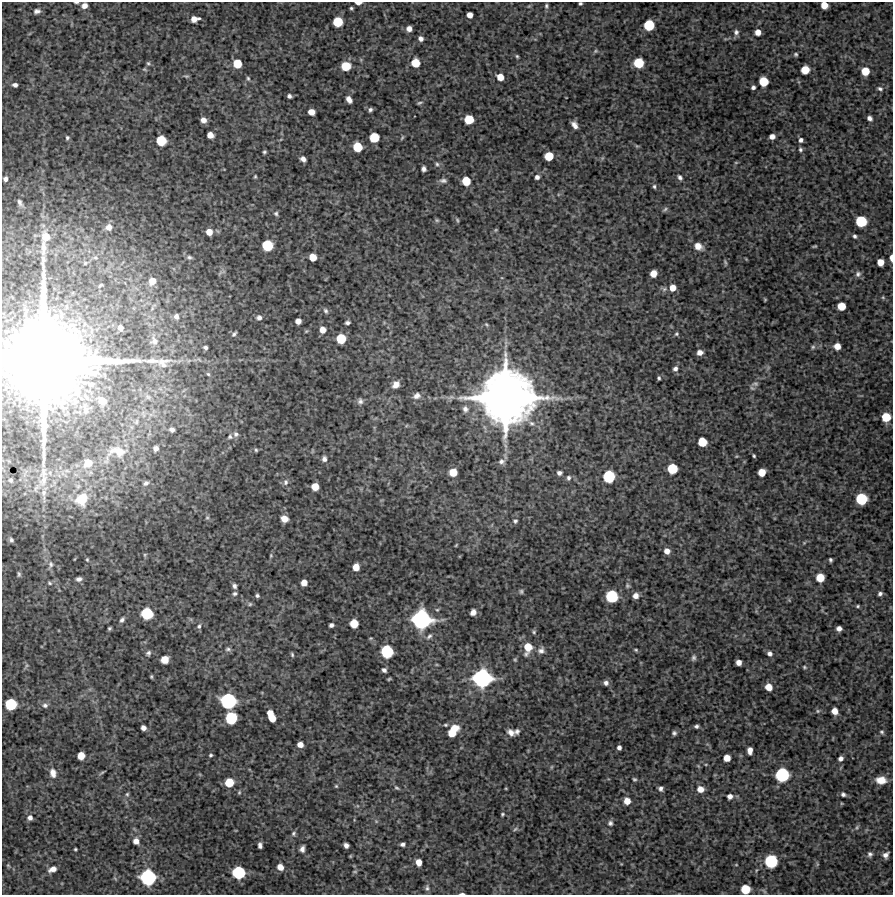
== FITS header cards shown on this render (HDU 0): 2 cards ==
NAXIS1  =                  891 /Length X axis
NAXIS2  =                  893 /Length Y axis

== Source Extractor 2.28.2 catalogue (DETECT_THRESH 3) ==
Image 891 x 893 px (HDU 0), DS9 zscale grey, 1 PNG px = 1 image px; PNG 895 x 897 px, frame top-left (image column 1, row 893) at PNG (2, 2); no overlay
Background 5230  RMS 170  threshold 518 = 3 sigma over >= 5 px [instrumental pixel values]
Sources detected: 278; all 278 listed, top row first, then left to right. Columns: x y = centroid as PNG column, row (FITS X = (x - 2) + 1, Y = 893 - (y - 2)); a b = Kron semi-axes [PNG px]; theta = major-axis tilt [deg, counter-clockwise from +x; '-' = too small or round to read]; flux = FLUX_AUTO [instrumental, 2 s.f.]
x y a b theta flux
76 2 7 3 0 1.8e+04
358 3 7 3 2 4.9e+04
580 3 3 3 - 1.6e+04
824 5 6 5 - 1.4e+05
84 6 7 6 - 7.5e+04
546 6 6 4 90 2.2e+04
351 8 3 3 - 1.5e+04
37 11 6 4 10 3.7e+04
470 15 5 5 - 7.6e+04
199 18 3 2 - 1.7e+04
194 19 6 5 - 8.9e+04
338 22 7 7 - 3.3e+05
649 25 7 7 - 4.2e+05
409 29 5 5 - 6.4e+04
736 32 7 7 - 3.7e+04
758 32 5 5 - 8.9e+04
421 39 5 4 - 4.6e+04
595 51 6 5 - 1.7e+04
796 54 4 4 - 1.8e+04
517 56 4 3 - 1.5e+04
148 63 6 5 - 1.8e+04
237 63 7 6 - 2.3e+05
415 63 7 6 - 2.2e+05
639 63 7 7 - 3.4e+05
346 66 7 6 - 2.5e+05
805 70 6 6 - 2.1e+05
865 71 6 6 - 2.0e+05
186 76 8 3 -4 1.5e+04
500 77 6 5 - 1.3e+05
248 78 6 5 - 2.0e+04
763 81 7 6 - 2.9e+05
15 85 5 4 - 3.9e+04
753 87 4 4 - 3.1e+04
880 89 7 5 -18 2.8e+04
289 96 5 4 - 3.1e+04
349 99 7 4 -56 6.6e+04
419 103 6 3 14 1.8e+04
370 110 5 4 - 2.6e+04
311 112 6 5 - 9.6e+04
870 118 5 4 - 4.0e+04
469 119 7 7 - 2.8e+05
203 120 5 5 - 6.7e+04
574 125 7 5 -57 6.1e+04
210 135 6 5 - 9.9e+04
374 137 7 7 - 3.2e+05
772 137 5 4 - 6.5e+04
67 138 5 5 - 2.1e+04
402 138 7 4 63 1.4e+04
161 140 7 7 - 3.6e+05
801 140 5 5 - 3.4e+04
637 146 6 4 -32 1.3e+04
357 147 7 6 - 3.0e+05
800 150 5 5 - 2.3e+04
264 152 4 3 - 1.8e+04
549 156 6 6 - 2.4e+05
303 159 5 4 - 5.4e+04
736 162 6 4 19 1.2e+04
437 164 5 5 - 2.2e+04
424 169 5 4 - 3.5e+04
255 176 4 3 - 1.3e+04
537 177 5 4 - 3.9e+04
680 177 7 4 -58 3.1e+04
5 179 4 4 - 3.6e+04
443 181 9 5 3 3.6e+04
466 181 7 6 - 2.4e+05
654 186 5 4 - 2.0e+04
20 202 8 5 -68 2.9e+04
665 209 8 5 42 2.1e+04
276 213 6 6 - 2.2e+04
437 220 6 5 - 1.7e+04
457 220 6 4 -61 1.7e+04
861 221 7 7 - 4.7e+05
109 227 7 7 - 7.7e+04
496 230 5 4 - 1.2e+04
209 232 6 6 - 1.1e+05
46 236 11 10 - 1.6e+05
855 236 5 4 - 2.4e+04
267 245 7 7 - 4.3e+05
698 246 9 7 -32 9.4e+04
815 246 4 2 - 1.3e+04
43 248 27 8 -89 1.4e+05
189 257 8 5 -11 2.8e+04
313 257 6 5 - 1.6e+05
95 258 8 6 -31 3.1e+04
891 258 6 3 -89 5.9e+04
725 262 7 4 -64 1.6e+04
880 262 6 5 - 1.2e+05
85 263 5 5 - 2.2e+04
653 274 6 5 - 1.3e+05
858 274 8 7 - 3.8e+04
152 281 8 8 - 1.4e+05
101 285 8 5 33 2.2e+04
673 288 6 6 - 1.1e+05
664 289 9 6 -13 3.1e+04
883 297 5 5 - 1.2e+04
765 300 4 3 - 1.1e+04
841 306 6 6 - 1.9e+05
326 311 7 5 -57 2.5e+04
176 316 7 6 - 4.8e+04
259 318 6 5 - 3.8e+04
298 321 5 5 - 7.7e+04
347 323 5 3 - 2.8e+04
120 328 7 6 - 6.5e+04
323 330 6 5 - 9.1e+04
234 334 6 4 49 2.3e+04
676 334 5 4 - 1.8e+04
341 339 7 7 - 3.3e+05
154 341 10 9 - 6.0e+04
837 346 5 5 - 1.1e+05
206 347 4 3 - 2.3e+04
813 347 6 5 - 2.1e+04
700 352 6 5 - 6.6e+04
46 360 61 57 -80 3.0e+07
152 361 21 6 0 9.3e+04
163 362 15 13 21 9.2e+04
675 369 6 6 - 3.9e+04
208 374 5 4 - 1.4e+04
659 378 4 3 - 1.8e+04
396 384 7 6 - 7.0e+04
755 384 11 6 -1 3.6e+04
417 396 10 7 27 5.7e+04
506 397 38 35 -2 1.0e+07
102 401 15 12 -37 1.6e+05
360 401 8 7 - 3.6e+04
465 409 9 7 -72 4.7e+04
886 417 7 6 - 2.5e+05
172 430 5 4 - 3.2e+04
236 434 7 7 - 3.4e+04
230 437 7 5 57 2.3e+04
702 442 7 6 - 2.5e+05
156 448 5 5 - 4.5e+04
256 450 5 4 - 1.6e+04
118 451 23 12 -8 2.0e+05
754 456 4 3 - 1.5e+04
324 459 7 6 - 3.8e+04
501 461 9 7 8 4.5e+04
88 463 8 7 - 1.5e+05
672 469 7 7 - 3.5e+05
453 472 6 6 - 1.7e+05
762 472 6 6 - 1.7e+05
43 473 13 7 -86 6.9e+04
559 473 5 5 - 3.6e+04
609 476 8 8 - 5.6e+05
568 478 7 6 - 3.1e+04
11 480 3 3 - 1.6e+04
44 480 17 7 78 1.0e+05
285 482 8 7 - 3.9e+04
146 483 8 6 36 3.6e+04
315 487 6 6 - 1.5e+05
44 493 7 7 - 3.5e+04
81 499 12 10 54 2.5e+05
861 499 8 8 - 5.2e+05
207 517 6 5 - 2.1e+04
284 519 6 5 - 1.2e+05
515 521 6 5 - 2.4e+04
11 540 5 4 - 2.4e+04
804 543 6 4 19 1.5e+04
456 545 5 3 - 1.0e+04
667 551 6 5 - 7.6e+04
145 555 6 4 61 1.5e+04
271 556 5 4 - 1.2e+04
87 560 6 4 -69 1.6e+04
830 560 4 3 - 2.0e+04
51 564 12 7 80 5.0e+04
356 567 6 5 - 1.3e+05
19 574 7 4 -89 2.1e+04
820 578 6 6 - 2.1e+05
79 579 7 5 10 3.9e+04
50 583 7 4 -28 2.0e+04
304 583 5 5 - 9.7e+04
234 586 6 5 - 3.3e+04
627 586 6 6 - 2.0e+04
521 591 6 5 - 1.9e+04
235 594 6 5 - 2.4e+04
880 594 5 4 - 3.0e+04
257 595 4 4 - 2.2e+04
612 596 8 8 - 5.9e+05
636 596 6 5 - 6.8e+04
250 604 5 5 - 1.8e+04
858 606 5 4 - 1.5e+04
473 612 5 5 - 7.5e+04
147 613 8 8 - 5.6e+05
421 619 14 12 -5 1.7e+06
122 620 7 5 51 3.0e+04
354 623 6 6 - 2.1e+05
331 625 5 4 - 3.6e+04
199 626 8 6 63 2.8e+04
110 628 4 3 - 1.6e+04
839 628 5 4 - 5.2e+04
534 632 5 5 - 1.8e+04
429 636 8 5 40 3.1e+04
528 647 11 7 78 2.1e+05
228 649 8 5 0 2.6e+04
541 650 9 8 - 5.0e+04
636 650 4 3 - 1.5e+04
387 651 8 8 - 6.2e+05
148 653 7 5 48 2.7e+04
770 653 7 6 - 4.1e+04
292 654 5 4 - 1.8e+04
693 658 7 5 77 2.8e+04
165 660 6 6 - 1.6e+05
515 660 5 4 - 1.4e+04
739 662 5 5 - 6.8e+04
804 667 5 4 - 1.5e+04
384 670 5 4 - 3.3e+04
151 677 3 3 - 1.2e+04
482 678 13 12 - 1.5e+06
389 679 3 2 - 1.3e+04
606 683 6 6 - 4.1e+04
768 687 6 6 - 1.3e+05
228 701 10 10 - 1.1e+06
11 704 8 8 - 5.2e+05
45 705 8 7 - 3.9e+04
818 711 6 5 - 1.9e+04
835 711 6 5 - 1.0e+05
270 713 5 5 - 9.9e+04
231 718 8 8 - 5.5e+05
272 718 6 5 - 1.6e+05
445 725 5 4 - 1.6e+04
696 726 4 3 - 2.6e+04
143 728 5 4 - 5.4e+04
454 728 9 6 10 1.5e+05
517 731 6 6 - 3.3e+04
511 732 8 6 -37 6.6e+04
882 732 6 5 - 2.0e+04
452 733 7 6 - 1.6e+05
674 733 5 5 - 2.6e+04
300 745 5 5 - 7.5e+04
619 747 4 4 - 3.5e+04
750 751 6 5 - 7.2e+04
211 755 4 3 - 1.7e+04
81 756 6 6 - 1.5e+05
727 758 6 5 - 1.3e+05
841 758 5 4 - 4.4e+04
706 764 4 3 - 8.7e+03
551 767 6 4 71 1.3e+04
53 773 12 8 -78 8.8e+04
102 773 8 3 35 1.7e+04
782 775 9 9 - 8.3e+05
634 779 5 4 - 1.7e+04
881 780 10 7 -3 1.4e+05
229 782 7 6 - 2.6e+05
336 786 4 4 - 1.3e+04
396 788 8 4 -39 2.1e+04
661 788 5 4 - 3.4e+04
700 789 7 6 - 1.0e+05
239 792 6 4 70 1.5e+04
127 794 6 5 - 2.0e+04
843 794 6 5 - 2.9e+04
730 796 6 5 - 5.3e+04
627 801 6 5 - 1.1e+05
502 814 4 4 - 1.5e+04
30 818 7 6 - 4.7e+04
376 821 6 4 -18 1.5e+04
610 823 7 7 - 3.4e+04
857 827 8 4 55 2.1e+04
515 829 8 4 36 2.0e+04
293 833 7 5 50 2.5e+04
136 841 7 7 - 7.3e+04
403 844 4 4 - 3.1e+04
260 845 6 4 -85 3.9e+04
346 845 5 4 - 4.6e+04
75 849 3 3 - 1.4e+04
302 849 6 4 73 4.8e+04
870 854 6 6 - 3.2e+04
886 855 7 6 - 5.7e+04
771 861 8 8 - 6.6e+05
419 862 6 5 - 1.0e+05
8 865 5 5 - 1.4e+04
736 865 4 3 - 8.2e+03
280 867 7 6 - 1.0e+05
53 869 9 6 20 8.0e+04
238 872 8 8 - 6.9e+05
355 872 7 3 8 1.3e+04
148 877 10 10 - 1.1e+06
427 888 9 6 -85 3.0e+04
745 889 7 6 - 2.7e+05
462 894 5 2 - 2.0e+04
At the frame edge (FLAGS 8, measured only in part): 8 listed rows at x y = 76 2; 358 3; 580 3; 824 5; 891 258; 46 360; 745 889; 462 894